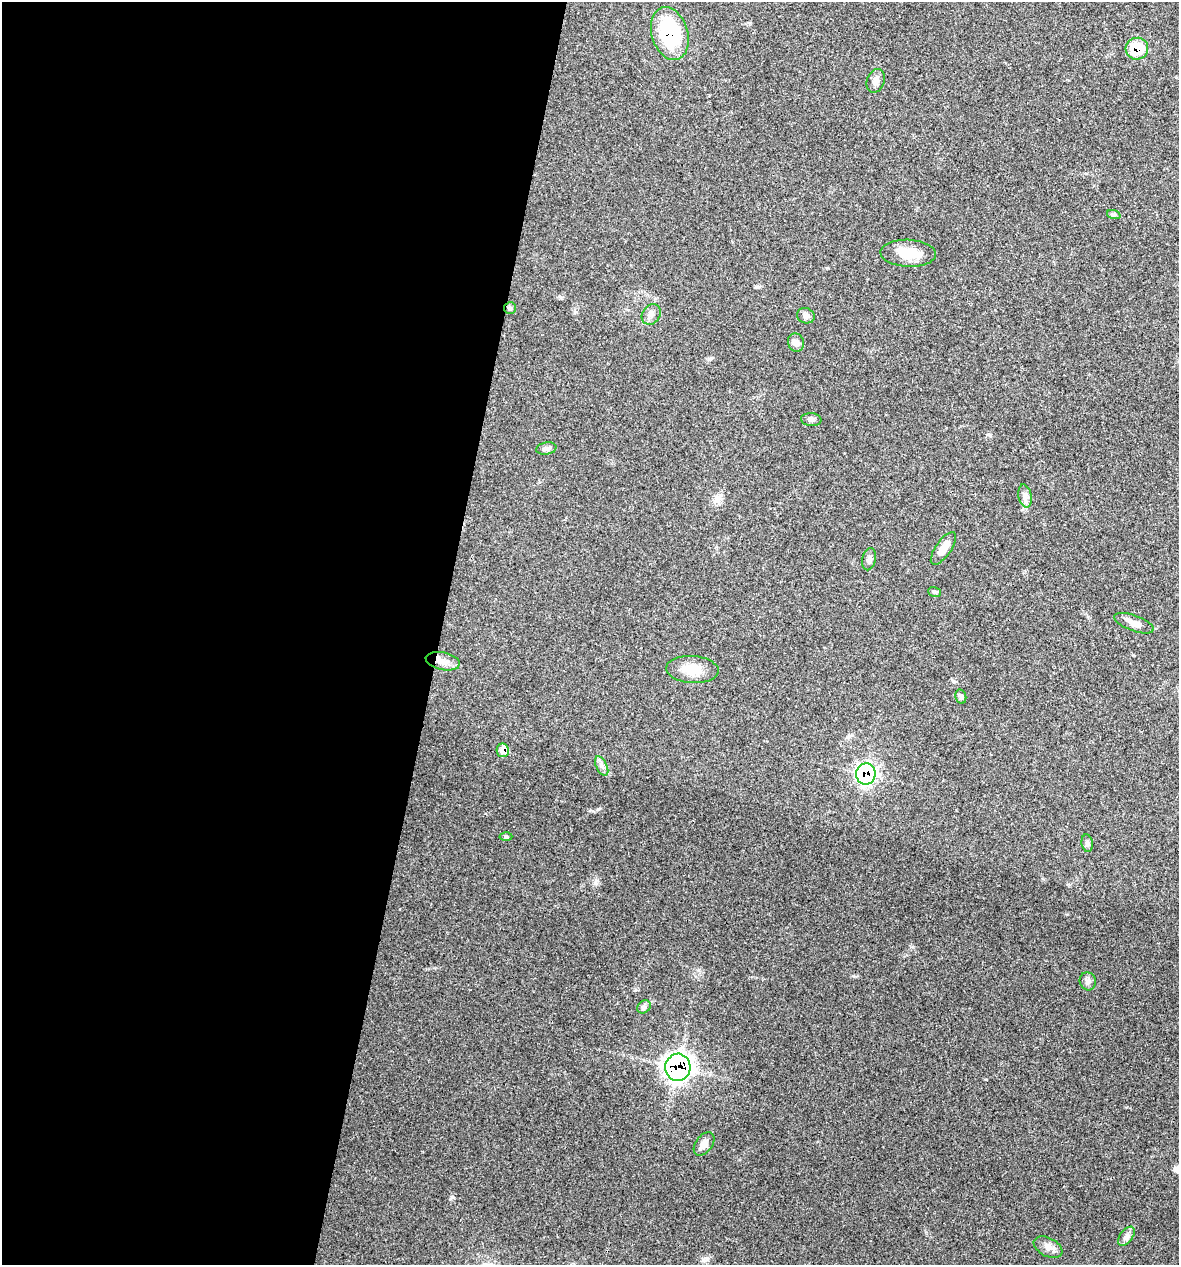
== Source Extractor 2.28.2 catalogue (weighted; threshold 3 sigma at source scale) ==
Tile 5 of 4 x 4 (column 1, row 2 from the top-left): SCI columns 121-1297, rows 2526-3788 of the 5072 x 5054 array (HDU 1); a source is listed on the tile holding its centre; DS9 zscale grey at full resolution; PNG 1181 x 1267 px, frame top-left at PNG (2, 2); each listed source drawn as its Kron ellipse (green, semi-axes under 4 px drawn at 4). Shown black and unused: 37% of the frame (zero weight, under 3 of 4 exposures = <1% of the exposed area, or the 3 px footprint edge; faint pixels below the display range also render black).
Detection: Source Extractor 2.28.2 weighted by HDU 2 'WHT'; one run over the whole footprint, this tile lists its part. Background 0.0841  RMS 0.006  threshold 0.0268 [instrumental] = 3 sigma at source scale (4.5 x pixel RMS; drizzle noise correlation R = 1.50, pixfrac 1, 0.05/0.05 arcsec/px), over >= 5 px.
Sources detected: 30; all 30 listed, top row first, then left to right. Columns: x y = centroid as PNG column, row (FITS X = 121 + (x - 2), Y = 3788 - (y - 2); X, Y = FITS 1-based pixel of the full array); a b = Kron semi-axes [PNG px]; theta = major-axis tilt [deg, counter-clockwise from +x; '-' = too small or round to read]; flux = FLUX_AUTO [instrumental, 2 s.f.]
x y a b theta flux
670 34 27 18 -73 46
1137 49 11 11 - 15
876 81 12 8 69 3
1114 215 7 4 -18 0.99
908 253 28 13 -3 13
510 308 6 6 - 1.2
651 314 11 8 56 2.8
806 316 9 7 -21 2.2
796 342 9 8 - 3.2
811 420 10 6 -5 2
546 449 10 6 10 2.2
1025 496 12 6 -80 2.7
943 548 19 7 55 6.2
869 559 11 7 76 2.3
934 592 6 5 - 0.97
1134 623 21 8 -20 4.8
443 661 17 9 -12 5.2
692 669 26 13 -4 11
961 696 7 5 -77 1.8
503 750 7 6 - 6.4
602 766 10 5 -63 2.3
866 774 10 9 - 120
506 837 6 4 -1 0.75
1087 843 9 5 -81 1.5
1088 981 9 8 - 2.3
644 1007 7 6 - 1.5
678 1067 13 12 - 260
704 1144 13 8 53 3.9
1126 1236 11 6 52 2.4
1048 1247 15 9 -27 3.9
Overlapping masked pixels (flux is a lower limit): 5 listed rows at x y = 670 34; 1137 49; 503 750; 866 774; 678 1067
Unlisted compact peaks at least as high as the median listed source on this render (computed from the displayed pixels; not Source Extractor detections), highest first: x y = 452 1197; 598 809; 595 883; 1067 914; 710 359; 986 1079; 575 312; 750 23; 953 681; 1068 884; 990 435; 635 990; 699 970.